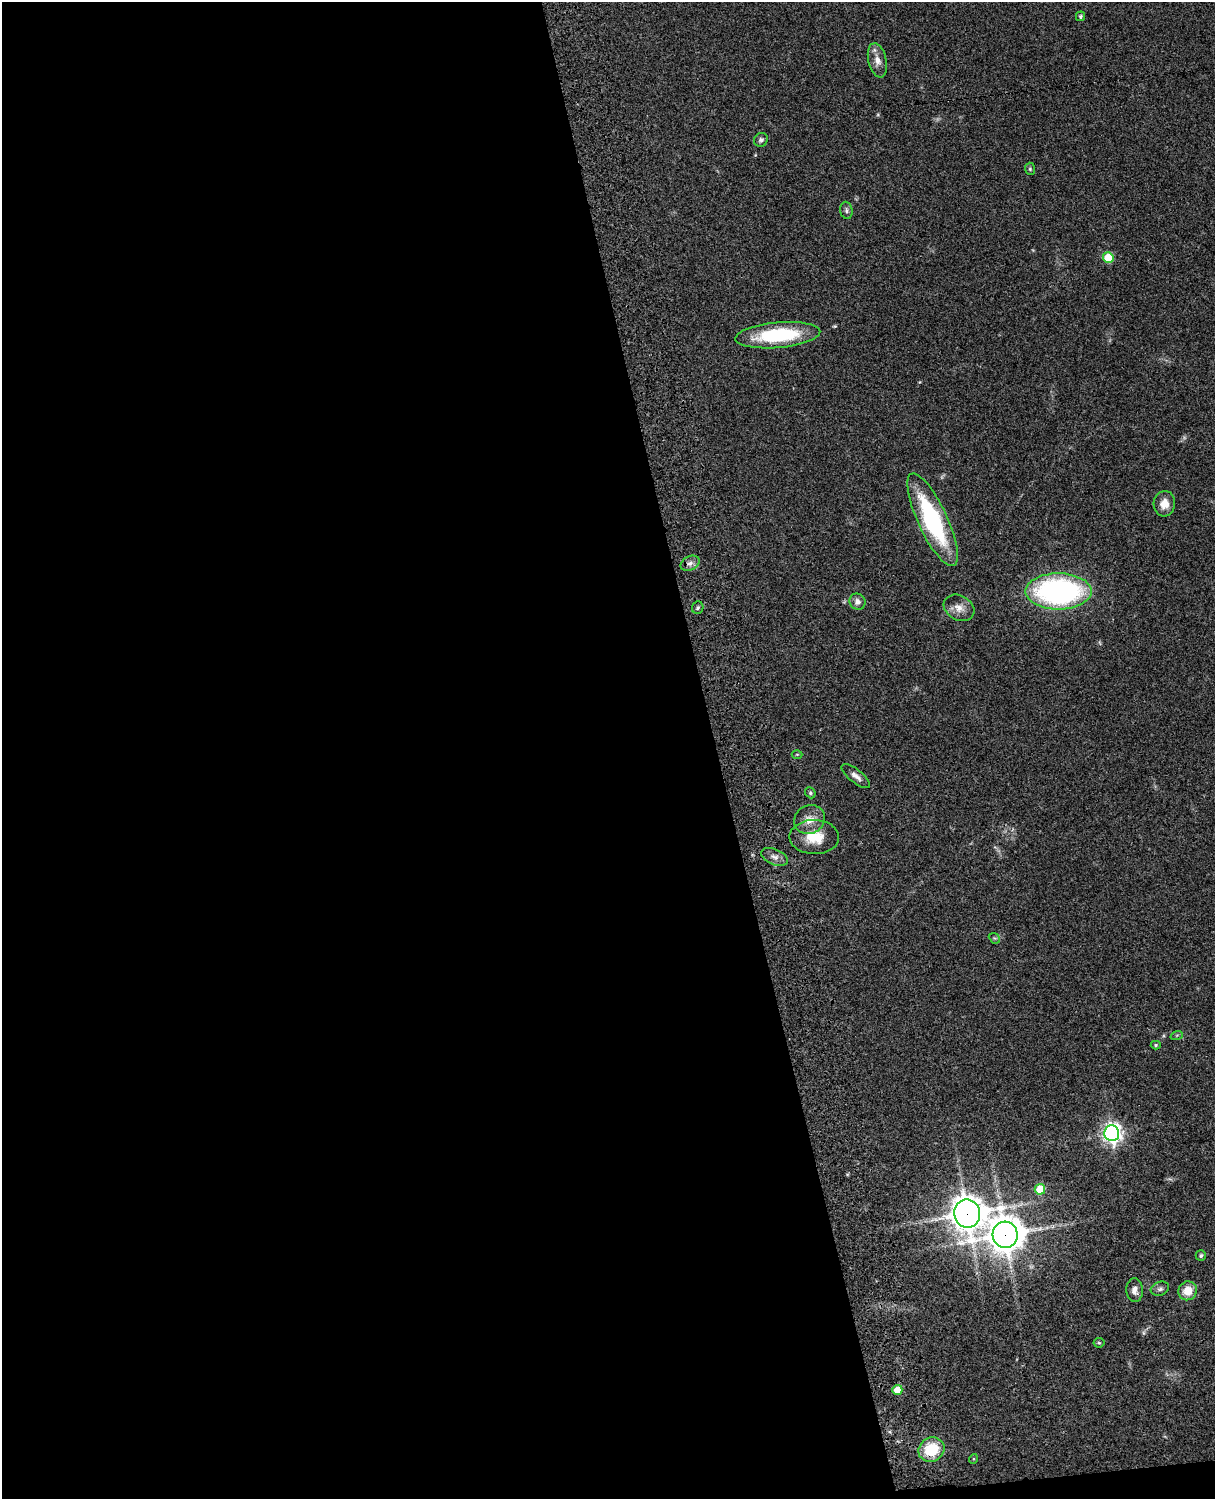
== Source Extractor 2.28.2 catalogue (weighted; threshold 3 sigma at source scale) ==
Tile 9 of 4 x 3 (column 1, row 3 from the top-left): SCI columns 122-1334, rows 278-1774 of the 5091 x 4931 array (HDU 1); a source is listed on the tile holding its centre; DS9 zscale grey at full resolution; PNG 1217 x 1501 px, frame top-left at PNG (2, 2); each listed source drawn as its Kron ellipse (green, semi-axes under 4 px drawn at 4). Shown black and unused: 59% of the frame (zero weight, under 3 of 4 exposures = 6% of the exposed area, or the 3 px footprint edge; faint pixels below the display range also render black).
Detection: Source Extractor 2.28.2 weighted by HDU 2 'WHT'; one run over the whole footprint, this tile lists its part. Background 0.0755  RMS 0.0058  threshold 0.026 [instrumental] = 3 sigma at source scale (4.5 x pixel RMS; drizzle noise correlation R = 1.50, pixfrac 1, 0.05/0.05 arcsec/px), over >= 5 px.
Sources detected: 35; all 35 listed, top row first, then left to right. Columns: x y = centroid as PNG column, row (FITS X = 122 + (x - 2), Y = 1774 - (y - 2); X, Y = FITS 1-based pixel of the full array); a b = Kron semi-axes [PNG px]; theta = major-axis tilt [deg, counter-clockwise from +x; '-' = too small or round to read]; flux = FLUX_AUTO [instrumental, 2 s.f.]
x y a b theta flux
1080 16 5 4 - 0.91
877 60 17 9 -77 5.1
761 140 7 6 - 1.5
1030 169 6 5 - 0.89
846 210 8 6 -81 1.5
1108 258 5 5 - 24
778 335 43 12 5 45
1164 504 13 10 85 6.1
933 520 50 14 -65 71
690 563 10 7 27 2.8
1058 591 33 18 0 140
857 602 8 7 - 2.9
698 608 6 5 - 1
959 608 16 12 -29 5.7
797 754 5 3 - 0.51
856 776 17 6 -38 3.4
810 793 6 5 - 0.88
809 820 16 14 28 7.1
814 837 25 17 -1 15
775 857 14 7 -23 3.4
994 938 6 4 -43 0.86
1177 1035 6 4 19 0.71
1156 1045 5 4 - 0.76
1112 1133 8 7 - 280
1040 1189 5 5 - 16
967 1214 14 13 - 980
1005 1235 13 12 - 1100
1201 1256 5 5 - 0.98
1160 1289 9 7 19 1.7
1135 1290 12 8 -86 3.3
1188 1291 10 9 - 9
1099 1343 5 5 - 0.75
897 1390 5 5 - 11
931 1449 13 12 - 19
973 1459 5 3 - 0.47
Overlapping masked pixels (flux is a lower limit): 3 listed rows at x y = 967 1214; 1005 1235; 931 1449